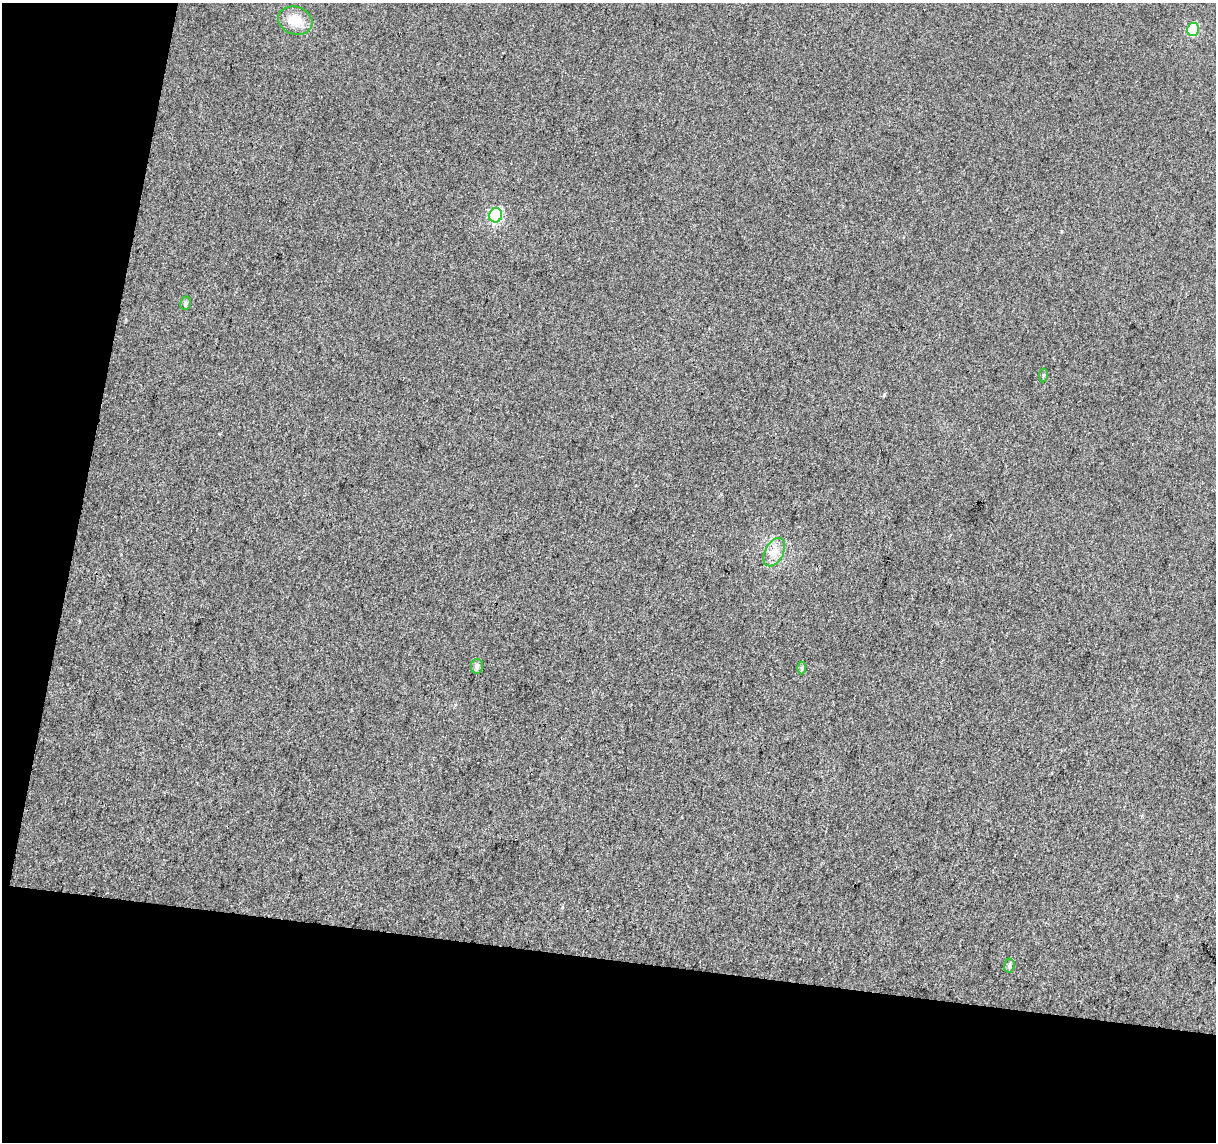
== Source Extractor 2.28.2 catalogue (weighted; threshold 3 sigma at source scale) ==
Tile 3 of 2 x 2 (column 1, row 2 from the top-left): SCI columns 1-1214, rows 129-1268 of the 2429 x 2522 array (HDU 1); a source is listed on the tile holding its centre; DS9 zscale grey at full resolution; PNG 1218 x 1144 px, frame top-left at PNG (2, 3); each listed source drawn as its Kron ellipse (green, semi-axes under 4 px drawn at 4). Shown black and unused: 22% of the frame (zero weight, under 3 of 4 exposures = <1% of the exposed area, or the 3 px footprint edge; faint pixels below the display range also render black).
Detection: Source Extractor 2.28.2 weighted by HDU 2 'WHT'; one run over the whole footprint, this tile lists its part. Background 0.0124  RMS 0.011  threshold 0.0494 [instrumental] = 3 sigma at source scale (4.5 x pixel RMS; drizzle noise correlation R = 1.50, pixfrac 1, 0.0396/0.0396 arcsec/px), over >= 5 px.
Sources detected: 9; all 9 listed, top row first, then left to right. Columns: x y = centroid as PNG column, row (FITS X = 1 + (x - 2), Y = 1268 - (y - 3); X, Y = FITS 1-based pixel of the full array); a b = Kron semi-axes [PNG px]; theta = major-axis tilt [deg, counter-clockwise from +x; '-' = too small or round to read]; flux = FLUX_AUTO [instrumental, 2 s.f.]
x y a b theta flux
295 21 17 14 -18 21
1193 29 6 6 - 49
496 215 7 6 - 100
185 303 7 5 76 2.9
1043 375 7 3 82 1.4
774 552 15 9 61 11
477 666 7 6 - 3.7
801 668 6 4 -90 2
1009 965 7 5 86 2.3